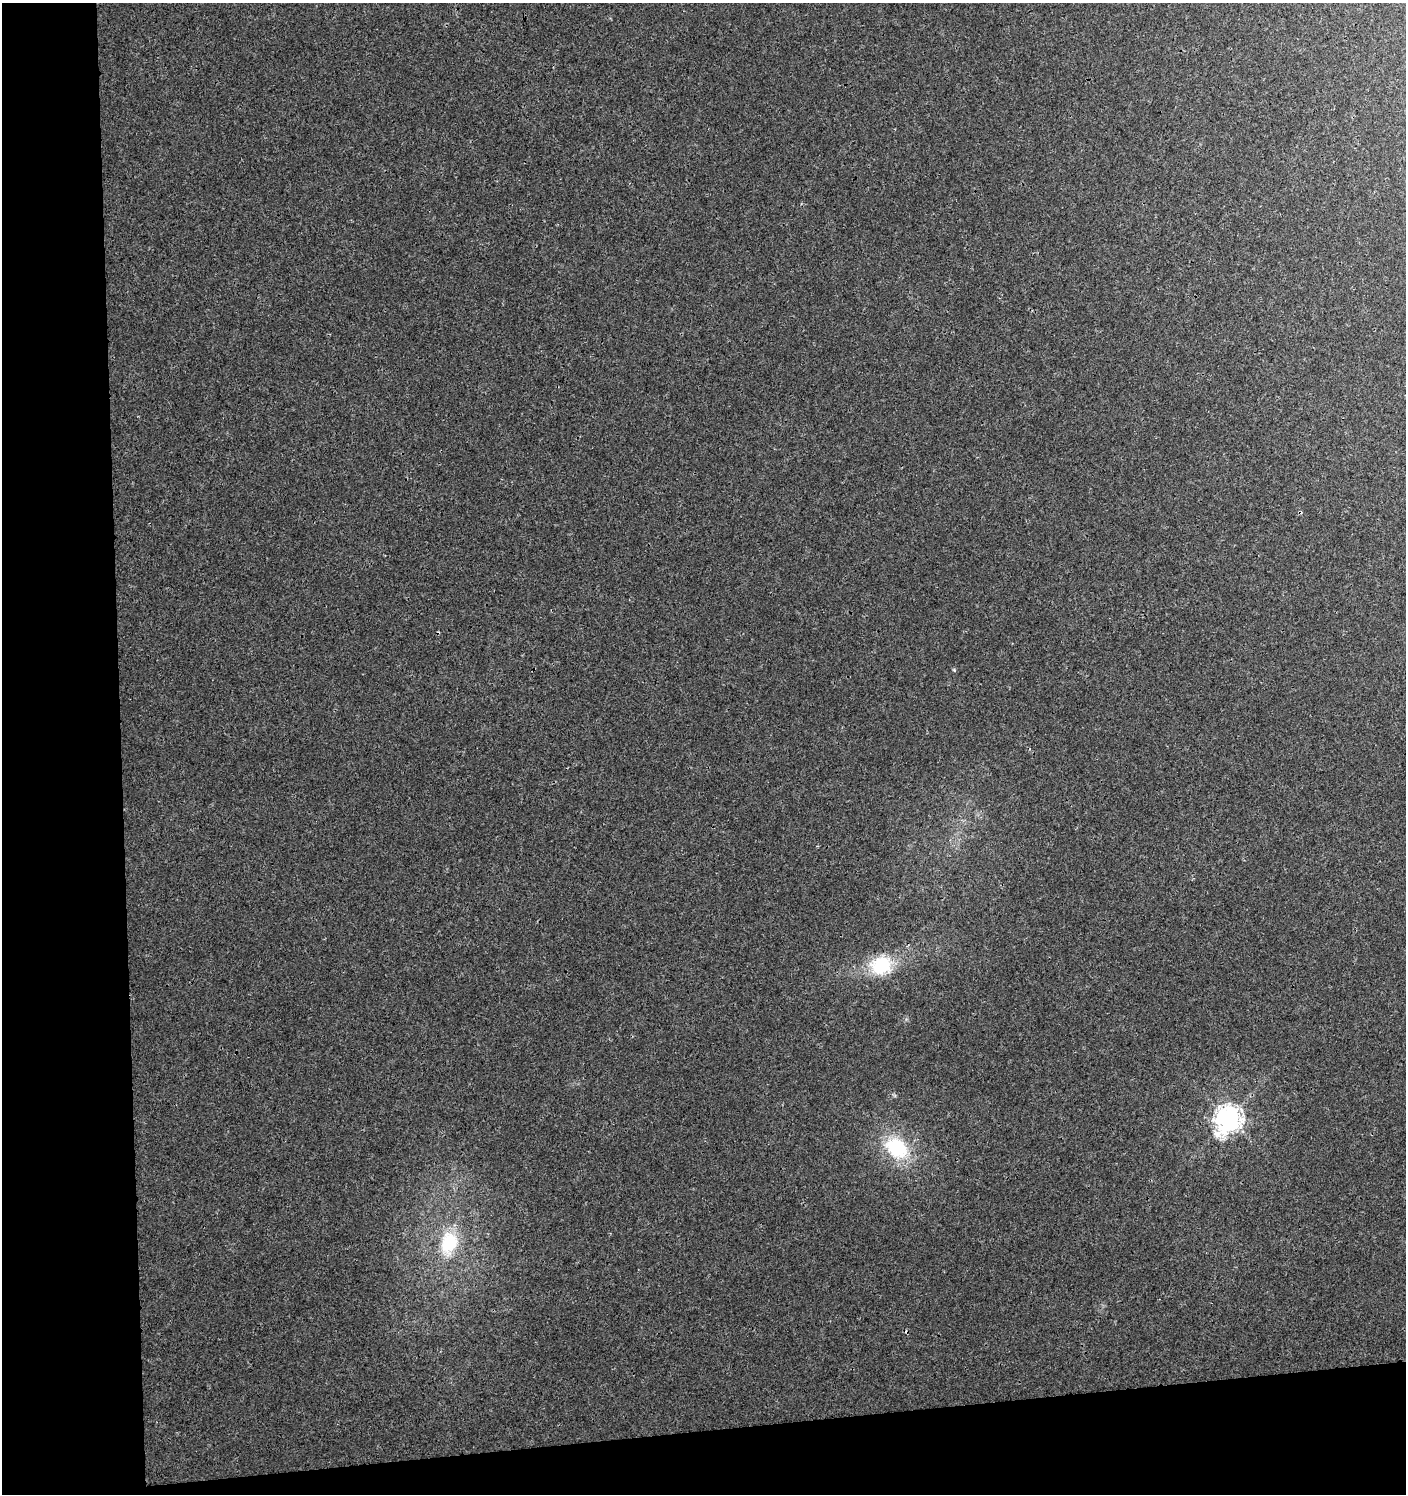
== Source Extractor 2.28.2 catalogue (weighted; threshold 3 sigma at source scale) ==
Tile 7 of 3 x 3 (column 1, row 3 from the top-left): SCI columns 8-1411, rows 44-1535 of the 4266 x 4562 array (HDU 1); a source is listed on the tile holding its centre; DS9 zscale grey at full resolution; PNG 1408 x 1496 px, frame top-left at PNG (2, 3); no overlay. Shown black and unused: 13% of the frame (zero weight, under 3 of 4 exposures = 4% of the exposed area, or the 3 px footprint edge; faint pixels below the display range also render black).
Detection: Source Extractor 2.28.2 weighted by HDU 2 'WHT'; one run over the whole footprint, this tile lists its part. Background 0.00421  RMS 0.0021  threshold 0.00923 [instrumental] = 3 sigma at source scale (4.5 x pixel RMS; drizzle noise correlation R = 1.50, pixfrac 1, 0.0396/0.0396 arcsec/px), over >= 5 px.
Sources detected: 6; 1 cosmic-ray / hot-pixel residue — not listed; the other 5 listed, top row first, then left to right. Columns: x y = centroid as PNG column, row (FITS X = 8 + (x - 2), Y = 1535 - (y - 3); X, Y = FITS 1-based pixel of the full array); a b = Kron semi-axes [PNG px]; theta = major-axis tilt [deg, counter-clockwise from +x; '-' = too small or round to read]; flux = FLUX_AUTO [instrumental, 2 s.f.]
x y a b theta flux
954 670 6 4 -45 0.24
881 965 28 24 17 10
1228 1118 9 9 - 200
897 1148 27 20 -40 14
449 1243 27 18 75 11